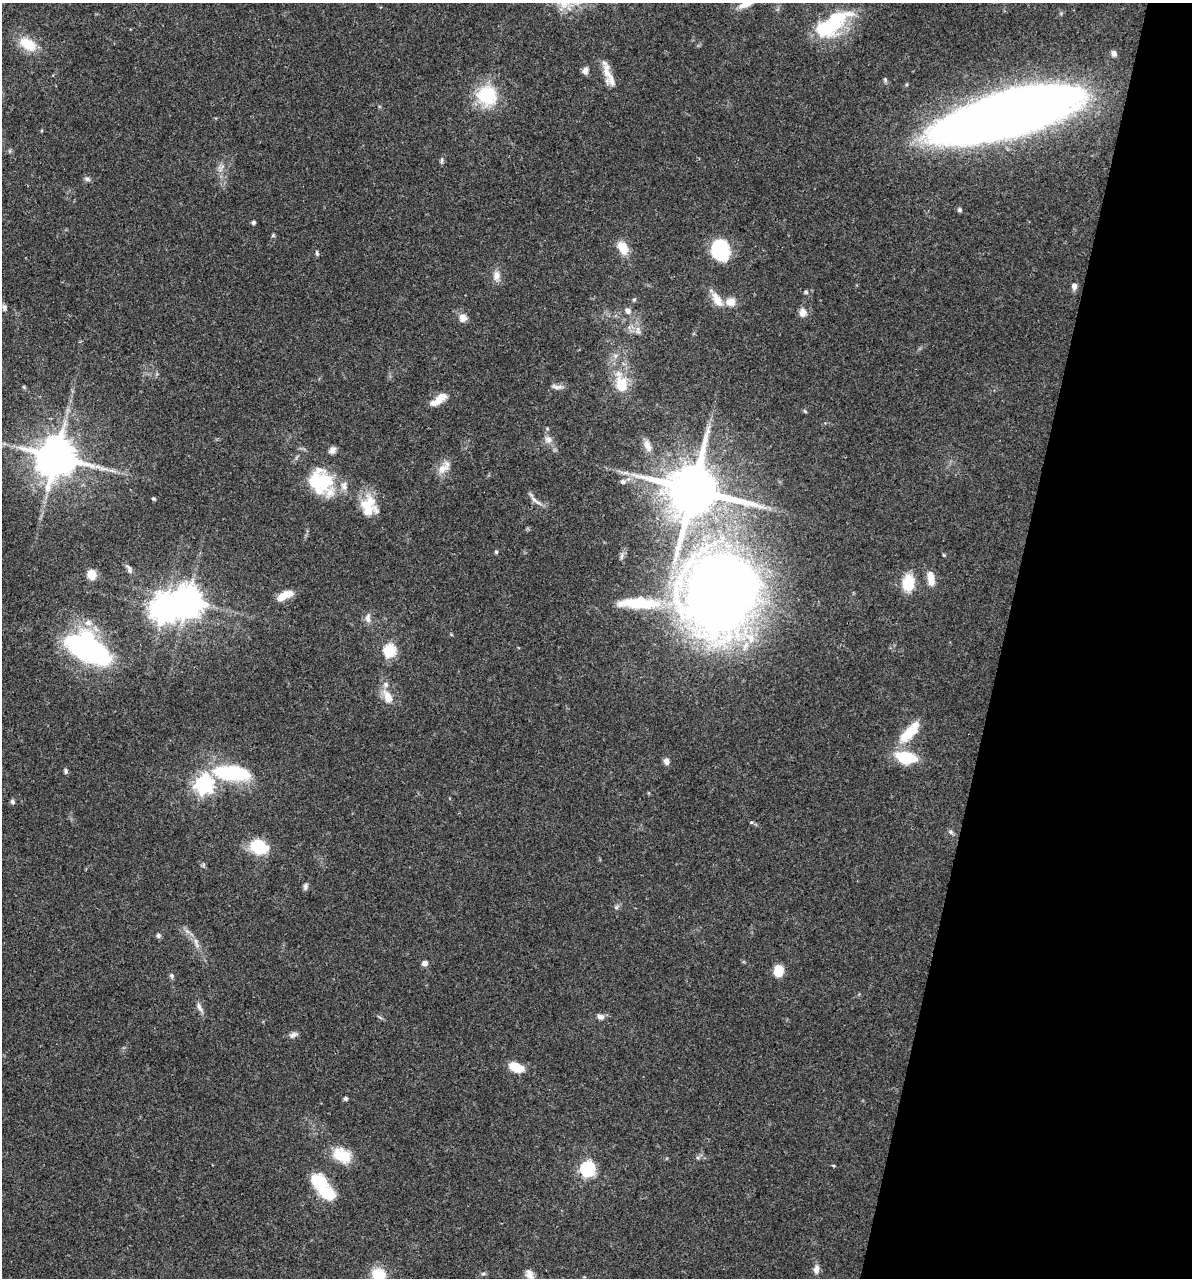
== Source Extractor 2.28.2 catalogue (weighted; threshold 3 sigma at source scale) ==
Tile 8 of 4 x 4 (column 4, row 2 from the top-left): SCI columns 3816-5005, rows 2557-3832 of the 5129 x 5114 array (HDU 1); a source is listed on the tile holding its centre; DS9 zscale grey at full resolution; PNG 1194 x 1280 px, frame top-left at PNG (2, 3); no overlay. Shown black and unused: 16% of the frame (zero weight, under 3 of 4 exposures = <1% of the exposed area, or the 3 px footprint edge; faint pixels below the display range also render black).
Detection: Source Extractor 2.28.2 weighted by HDU 2 'WHT'; one run over the whole footprint, this tile lists its part. Background 0.0744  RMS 0.0033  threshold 0.0147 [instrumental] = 3 sigma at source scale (4.5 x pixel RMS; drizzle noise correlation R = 1.50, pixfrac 1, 0.05/0.05 arcsec/px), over >= 5 px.
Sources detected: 98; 4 inside a brighter object's white glare — not listed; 7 inside a brighter listed object's ellipse — not listed separately; the other 87 listed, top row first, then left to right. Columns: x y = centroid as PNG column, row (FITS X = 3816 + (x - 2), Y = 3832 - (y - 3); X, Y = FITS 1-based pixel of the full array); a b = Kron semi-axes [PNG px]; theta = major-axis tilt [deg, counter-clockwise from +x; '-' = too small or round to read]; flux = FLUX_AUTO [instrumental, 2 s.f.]
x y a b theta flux
745 4 21 8 24 3.3
833 20 47 31 35 21
28 44 21 13 -29 7.9
1114 53 7 6 - 1.3
585 70 9 7 76 1.5
607 72 21 11 -76 4.3
885 80 7 5 -70 0.56
487 95 24 23 - 16
1009 112 105 29 16 560
441 160 9 4 90 0.63
87 179 8 6 -17 0.8
959 210 6 5 - 0.57
253 222 5 4 - 0.7
273 235 5 5 - 0.42
623 248 13 9 -62 6.2
720 249 15 12 -73 30
317 253 8 4 -72 0.55
496 275 13 9 89 2.4
1074 286 7 6 - 1.6
806 292 5 5 - 0.54
717 299 23 10 -61 4.3
634 300 5 4 - 0.61
731 302 12 10 3 3.5
4 307 10 5 -80 0.98
628 311 8 6 -46 1.6
803 313 10 8 83 2.5
463 318 11 11 - 2.2
638 332 7 6 - 1
621 384 24 17 -74 8.2
24 387 6 4 -71 0.37
557 387 17 6 -8 1.4
439 399 24 8 37 4.7
548 440 11 9 -39 2
647 446 17 8 -68 2.6
332 450 10 7 45 1.4
56 457 12 11 - 1200
443 469 17 11 23 3.5
623 482 6 6 - 0.92
324 483 34 27 -68 16
693 490 16 14 -17 2300
153 499 5 4 - 0.45
535 500 23 6 -44 1.8
368 506 26 19 88 8.5
496 552 5 5 - 0.44
944 555 5 3 - 0.34
129 569 12 6 -65 1.3
91 574 10 9 - 4
931 578 18 8 -80 4.1
908 583 17 12 83 9.3
284 595 19 8 28 5.1
719 595 60 55 72 450
188 601 10 9 - 530
639 603 56 14 -2 17
368 618 13 8 -87 1.8
88 649 47 24 -29 64
389 650 6 6 - 33
388 697 19 10 -66 4.4
910 732 35 13 46 9.1
906 757 23 12 -11 13
666 761 7 6 - 1.7
66 771 7 5 -81 0.66
232 773 40 15 -6 27
204 784 7 7 - 140
12 802 6 5 - 0.73
751 822 5 4 - 0.43
951 832 7 6 - 0.71
259 847 20 14 -19 13
305 886 10 6 78 0.89
616 907 8 5 49 0.79
158 935 6 6 - 0.76
196 943 19 4 -67 1.9
425 963 6 6 - 1.4
778 971 12 9 -90 5.1
172 976 7 4 -72 0.58
199 1007 14 6 -63 1.5
600 1017 9 7 -24 1.4
293 1035 13 6 21 1.3
514 1066 14 8 -31 6.7
345 1098 5 5 - 0.59
342 1155 24 17 -28 7.9
698 1157 6 4 0 0.64
587 1169 6 6 - 71
321 1183 24 17 -78 11
816 1269 11 7 83 1.9
378 1274 13 10 -19 9.5
483 1274 6 4 1 0.52
529 1274 13 9 -61 2
Overlapping masked pixels (flux is a lower limit): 3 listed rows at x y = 1009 112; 693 490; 719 595
Isophote crosses this tile's border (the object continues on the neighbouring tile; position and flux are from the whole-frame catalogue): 2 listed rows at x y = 745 4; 378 1274